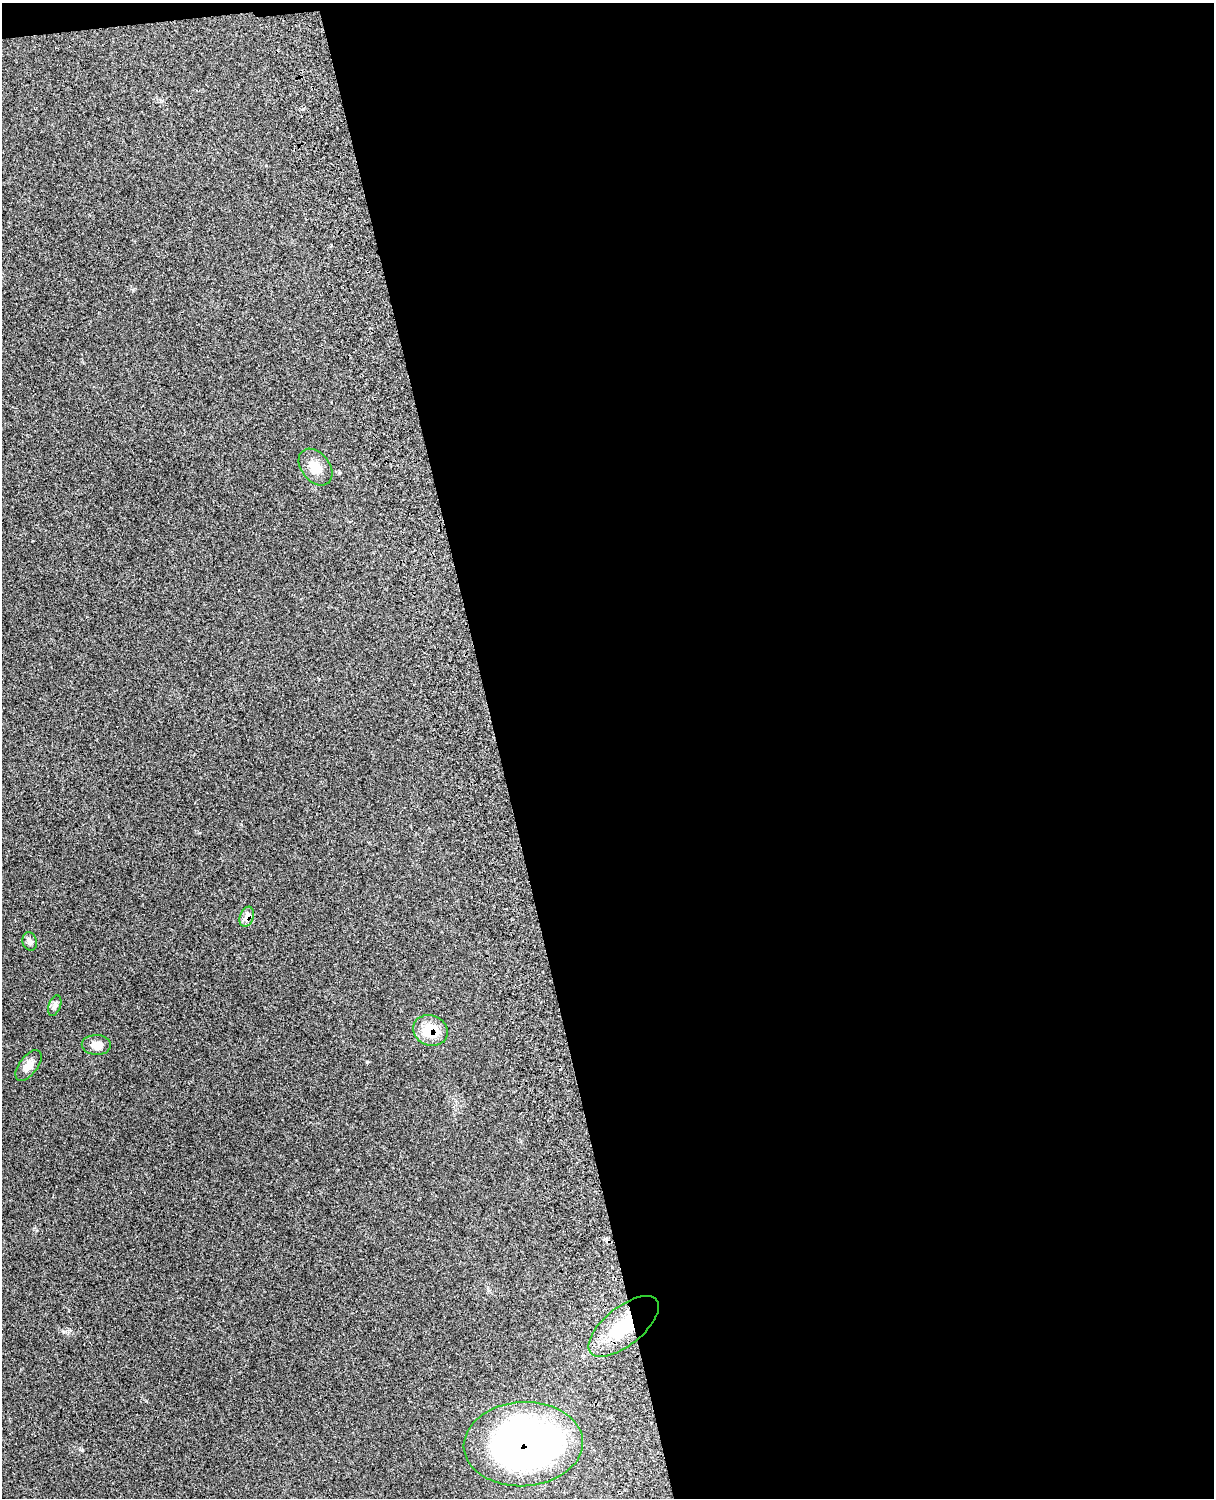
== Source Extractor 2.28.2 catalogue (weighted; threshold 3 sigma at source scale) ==
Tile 4 of 4 x 3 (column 4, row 1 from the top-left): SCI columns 3758-4969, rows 3156-4651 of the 5089 x 4925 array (HDU 1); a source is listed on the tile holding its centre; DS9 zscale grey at full resolution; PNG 1216 x 1500 px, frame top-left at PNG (2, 3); each listed source drawn as its Kron ellipse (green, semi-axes under 4 px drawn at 4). Shown black and unused: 59% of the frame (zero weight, under 3 of 4 exposures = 6% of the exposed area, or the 3 px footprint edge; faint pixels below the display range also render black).
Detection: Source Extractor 2.28.2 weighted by HDU 2 'WHT'; one run over the whole footprint, this tile lists its part. Background 0.265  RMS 0.009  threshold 0.0405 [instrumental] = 3 sigma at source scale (4.5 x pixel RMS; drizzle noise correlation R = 1.50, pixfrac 1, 0.05/0.05 arcsec/px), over >= 5 px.
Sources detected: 9; all 9 listed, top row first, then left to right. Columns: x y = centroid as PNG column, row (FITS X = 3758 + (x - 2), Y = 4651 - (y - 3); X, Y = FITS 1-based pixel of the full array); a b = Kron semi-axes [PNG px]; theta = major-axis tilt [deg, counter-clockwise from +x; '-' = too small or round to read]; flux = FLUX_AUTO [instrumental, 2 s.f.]
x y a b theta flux
315 467 20 14 -52 12
247 917 10 6 70 7.2
30 942 9 7 -72 3.1
55 1006 11 6 71 2.9
430 1030 18 15 -22 25
96 1045 14 10 -2 8.3
29 1065 18 9 53 7.6
624 1326 42 19 39 45
523 1444 59 42 3 410
Overlapping masked pixels (flux is a lower limit): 4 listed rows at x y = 247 917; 430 1030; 624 1326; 523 1444
Isophote crosses this tile's border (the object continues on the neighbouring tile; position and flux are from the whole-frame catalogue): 1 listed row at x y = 523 1444